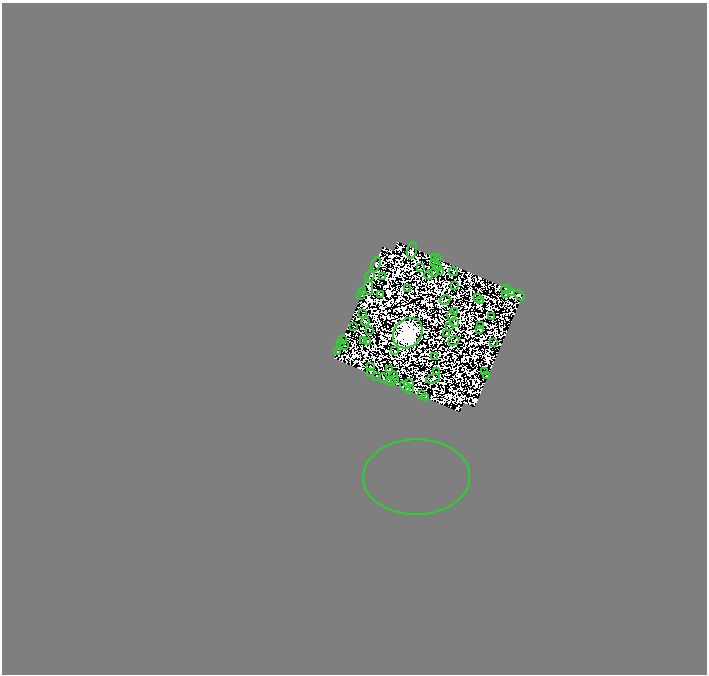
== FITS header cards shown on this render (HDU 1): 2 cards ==
NAXIS1  =                  705
NAXIS2  =                  672

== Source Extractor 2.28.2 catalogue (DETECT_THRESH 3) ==
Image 705 x 672 px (HDU 1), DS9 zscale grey, 1 PNG px = 1 image px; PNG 709 x 676 px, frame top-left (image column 1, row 672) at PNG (2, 3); each listed source drawn as its Kron ellipse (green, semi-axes under 4 px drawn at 4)
Background 0.0115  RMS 1.8e-06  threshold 5.47e-06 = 3 sigma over >= 5 px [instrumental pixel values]
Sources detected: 152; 85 with non-positive FLUX_AUTO (blend fragments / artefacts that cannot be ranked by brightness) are neither listed nor drawn; the other 67 listed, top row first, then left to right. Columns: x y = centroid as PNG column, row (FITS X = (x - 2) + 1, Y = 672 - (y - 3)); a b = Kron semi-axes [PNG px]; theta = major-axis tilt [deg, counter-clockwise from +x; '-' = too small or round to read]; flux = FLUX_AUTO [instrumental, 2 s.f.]
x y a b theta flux
412 250 8 5 76 2.5
435 258 3 2 - 0.3
438 259 3 2 - 0.19
435 262 3 2 - 0.18
376 264 7 4 70 0.37
437 267 4 2 - 0.13
421 268 3 2 - 0.25
441 271 2 2 - 0.088
453 271 5 3 - 0.38
434 272 4 2 - 0.09
429 275 4 2 - 0.73
370 276 5 3 - 0.98
382 276 3 2 - 0.54
455 286 2 2 - 0.46
369 287 7 4 -86 0.35
407 289 3 2 - 0.56
506 289 5 4 - 3.3
363 291 2 2 - 0.63
511 292 3 3 - 0.028
506 294 4 3 - 0.4
380 295 3 3 - 0.082
519 295 6 3 -52 1.9
361 296 2 2 - 0.14
477 297 3 2 - 0.0096
445 300 5 2 - 0.091
481 301 3 2 - 1.2
455 312 3 2 - 0.55
363 314 2 2 - 0.53
452 316 5 2 - 0.61
491 316 3 2 - 0.35
365 322 4 3 - 0.092
454 322 4 3 - 0.41
449 326 2 2 - 0.21
480 326 3 2 - 0.23
354 327 2 2 - 0.27
369 330 3 2 - 0.21
480 330 4 2 - 0.97
408 333 16 13 49 1300
446 333 3 2 - 0.24
343 340 4 2 - 0.92
363 340 3 2 - 0.13
454 341 6 3 29 0.0085
368 342 3 2 - 0.026
493 342 4 2 - 0.47
340 344 2 2 - 0.44
345 346 3 2 - 0.55
337 351 3 3 - 2.1
395 351 3 2 - 0.42
434 357 3 2 - 0.35
370 367 2 2 - 0.85
390 369 3 3 - 0.4
436 372 2 2 - 0.55
485 372 2 2 - 0.55
371 373 4 2 - 0.45
377 376 2 2 - 0.74
394 376 4 3 - 0.065
487 376 3 2 - 0.58
383 378 5 3 - 0.7
395 379 2 2 - 0.3
433 379 7 3 20 0.48
391 382 5 3 - 0.38
409 383 5 3 - 1.2
405 386 6 4 -39 1.3
409 389 4 3 - 1.9
421 394 4 3 - 0.082
426 397 3 2 - 0.44
416 477 53 37 0 0.015
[85 non-positive-flux detections neither listed nor drawn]